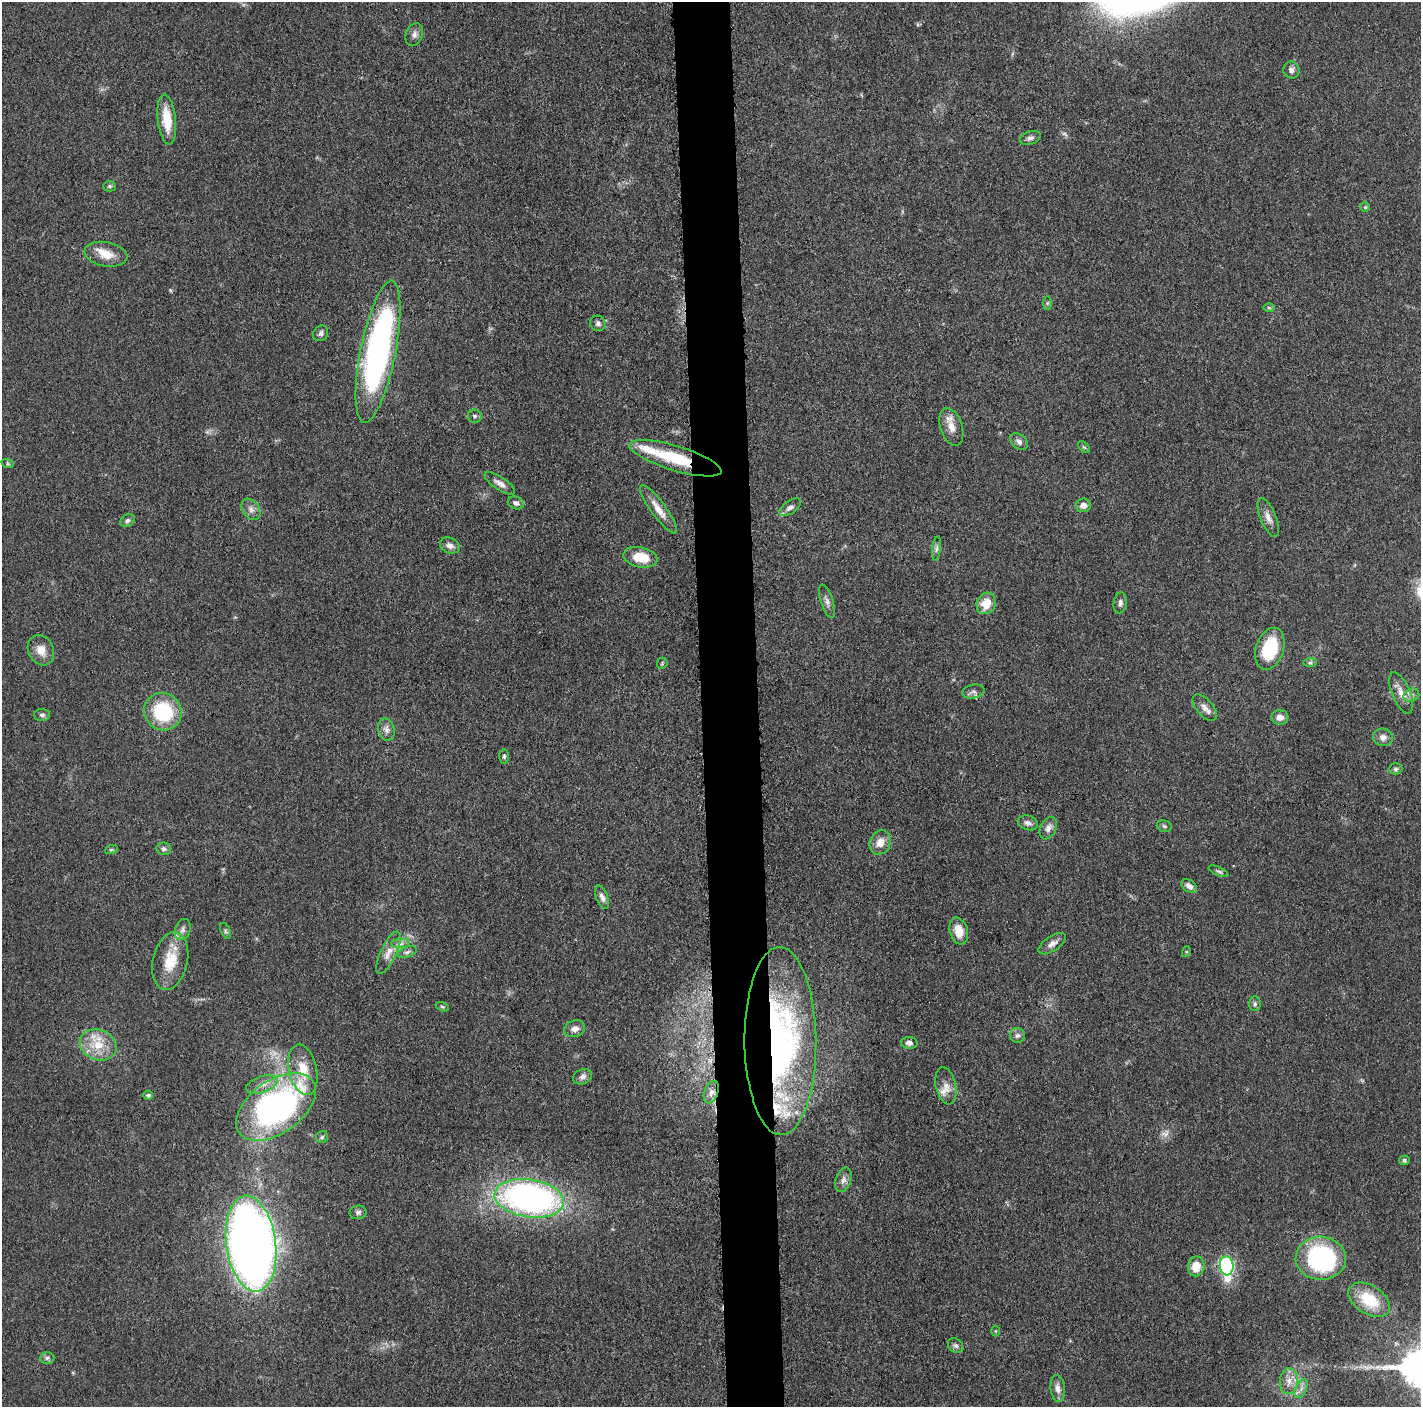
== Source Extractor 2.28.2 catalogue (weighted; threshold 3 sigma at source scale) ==
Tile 5 of 3 x 3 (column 2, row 2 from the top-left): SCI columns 1426-2844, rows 1423-2827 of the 4265 x 4250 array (HDU 1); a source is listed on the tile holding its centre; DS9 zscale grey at full resolution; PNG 1423 x 1409 px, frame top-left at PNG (2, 2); each listed source drawn as its Kron ellipse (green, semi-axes under 4 px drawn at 4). Shown black and unused: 4% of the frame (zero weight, under 3 of 5 exposures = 1% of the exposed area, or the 3 px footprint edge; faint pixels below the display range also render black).
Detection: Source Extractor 2.28.2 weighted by HDU 2 'WHT'; one run over the whole footprint, this tile lists its part. Background 0.0485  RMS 0.0053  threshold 0.0237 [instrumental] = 3 sigma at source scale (4.5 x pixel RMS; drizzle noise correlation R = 1.50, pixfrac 1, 0.05/0.05 arcsec/px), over >= 5 px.
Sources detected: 102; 1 too faint to see at this stretch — neither listed nor drawn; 6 inside a brighter listed object's ellipse — not listed separately; the other 95 listed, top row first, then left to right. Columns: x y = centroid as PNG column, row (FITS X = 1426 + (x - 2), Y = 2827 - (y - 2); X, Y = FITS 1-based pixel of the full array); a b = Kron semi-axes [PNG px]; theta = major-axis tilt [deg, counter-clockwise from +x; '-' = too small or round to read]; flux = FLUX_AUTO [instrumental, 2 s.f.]
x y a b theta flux
414 35 12 8 67 2.4
1291 70 8 8 - 2.4
167 119 25 9 -84 14
1030 138 11 6 18 1.8
110 186 6 5 - 0.89
1365 207 5 5 - 0.73
106 254 21 12 -11 7.9
1047 303 7 4 89 0.74
1269 307 6 4 -2 0.76
598 323 8 7 - 1.7
321 333 8 7 - 1.7
378 352 72 17 79 170
475 416 7 6 - 1.2
951 427 19 11 -72 6
1019 442 10 7 -42 2.1
1084 447 7 4 -43 0.8
675 458 48 12 -17 26
8 464 6 4 -18 0.75
500 483 18 6 -34 3.1
516 503 8 6 -19 1.8
1083 505 7 7 - 3.4
790 507 12 6 36 2.2
251 509 11 8 -55 2.7
658 509 29 7 -54 6.8
1268 517 20 8 -67 3.9
127 521 8 5 33 1.4
450 545 10 7 -24 2.8
937 549 12 4 83 1.6
640 557 17 10 -11 13
827 601 17 6 -72 2.5
986 603 11 9 63 9.6
1120 603 11 6 80 2
1270 649 22 14 72 29
41 650 16 12 -63 6.2
662 663 6 5 - 0.81
1310 663 7 4 1 1
973 692 11 7 11 2
1401 693 22 9 -67 5.6
1411 695 8 6 20 1.8
1205 707 16 8 -51 3.6
163 712 19 18 - 34
42 715 8 6 -2 1.4
1280 717 8 7 - 3.9
386 730 11 8 -75 2.8
1383 737 10 8 -12 3.2
504 756 7 5 89 1.1
1396 769 7 5 2 1.2
1028 823 10 7 -18 2.4
1164 826 8 5 -17 1
1048 828 12 8 64 2.9
880 842 12 10 64 5.7
164 849 7 6 - 1.6
111 850 6 4 19 0.78
1218 871 11 3 -24 1.1
1189 886 9 5 -36 2.7
602 897 12 6 -70 2.5
183 929 11 7 72 2.5
226 931 8 4 -67 1
959 931 14 9 -74 7.3
400 944 9 4 0 1.8
1052 944 15 7 34 3.3
407 952 10 5 19 1.5
1186 952 5 3 - 0.55
388 953 23 8 65 5.6
170 961 29 17 77 16
1255 1004 7 5 88 1.3
442 1007 7 4 -20 0.75
575 1029 11 8 20 3.2
1017 1035 7 7 - 1.7
780 1041 94 36 -90 170
909 1043 8 6 -4 2
98 1045 19 15 -22 12
303 1070 25 14 -78 13
582 1077 10 7 23 2.3
262 1084 17 8 20 4.9
946 1086 19 10 -77 5.4
711 1092 11 7 69 3.2
148 1095 5 4 - 1.4
276 1107 45 26 35 160
322 1137 6 6 - 0.96
1404 1160 5 4 - 1.3
843 1180 13 7 71 2.9
529 1198 35 19 -8 190
358 1212 8 7 - 1.6
251 1244 48 25 -83 670
1321 1258 25 21 -1 82
1196 1266 10 8 80 8.6
1227 1266 9 7 -84 97
1369 1300 23 14 -33 19
995 1331 5 3 - 0.46
956 1346 8 6 -43 1.5
47 1358 7 6 - 1.4
1289 1381 13 9 86 4.9
1058 1388 13 7 -83 3.5
1301 1389 10 5 64 2.3
Overlapping masked pixels (flux is a lower limit): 2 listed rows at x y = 675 458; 780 1041